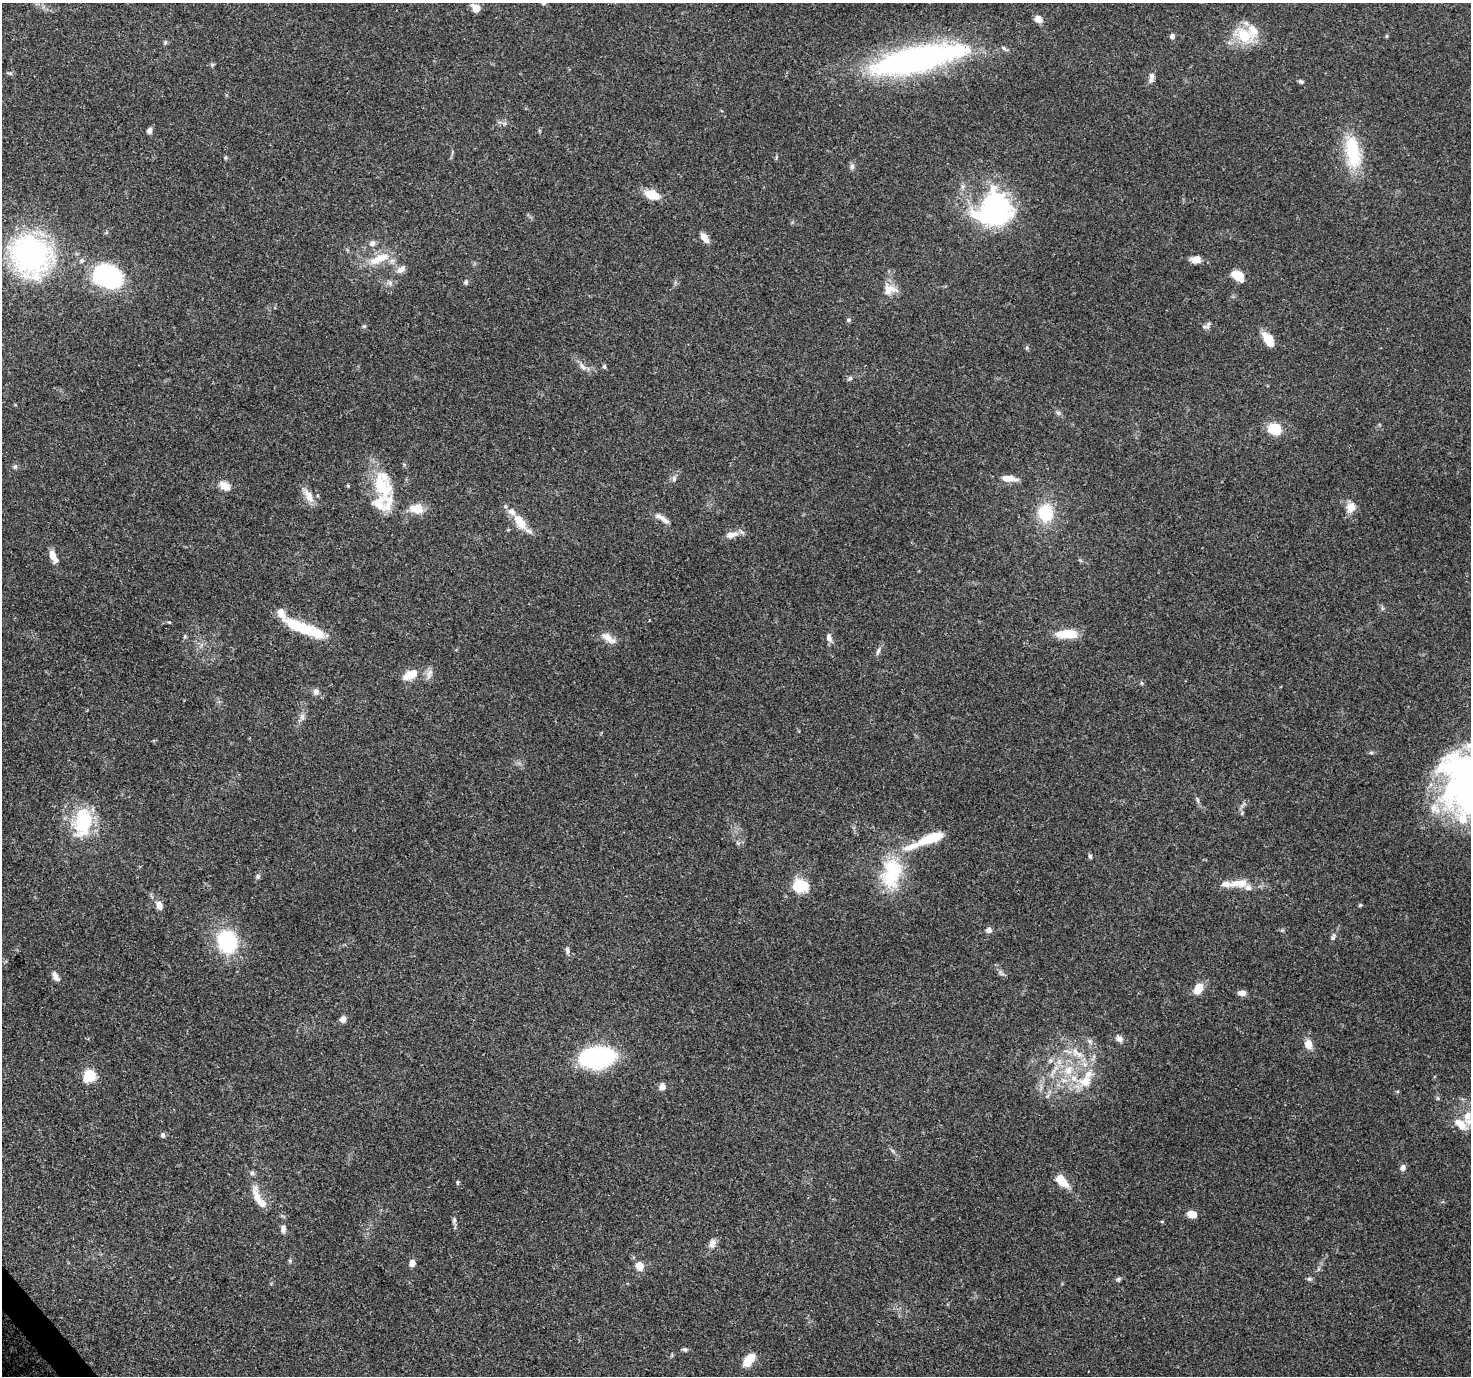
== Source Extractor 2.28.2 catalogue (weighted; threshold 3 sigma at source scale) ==
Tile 7 of 4 x 4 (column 3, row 2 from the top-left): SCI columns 3057-4525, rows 3004-4377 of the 6116 x 6065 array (HDU 1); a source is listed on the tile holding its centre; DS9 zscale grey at full resolution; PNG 1473 x 1378 px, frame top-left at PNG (2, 3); no overlay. Shown black and unused: <1% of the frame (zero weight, under 3 of 4 exposures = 9% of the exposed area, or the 3 px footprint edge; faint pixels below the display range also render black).
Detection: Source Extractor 2.28.2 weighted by HDU 2 'WHT'; one run over the whole footprint, this tile lists its part. Background 0.151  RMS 0.0043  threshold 0.0194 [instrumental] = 3 sigma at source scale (4.5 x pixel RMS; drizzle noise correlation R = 1.50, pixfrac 1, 0.0396/0.0396 arcsec/px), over >= 5 px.
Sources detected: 139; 7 inside a brighter object's white glare — not listed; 16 inside a brighter listed object's ellipse — not listed separately; the other 116 listed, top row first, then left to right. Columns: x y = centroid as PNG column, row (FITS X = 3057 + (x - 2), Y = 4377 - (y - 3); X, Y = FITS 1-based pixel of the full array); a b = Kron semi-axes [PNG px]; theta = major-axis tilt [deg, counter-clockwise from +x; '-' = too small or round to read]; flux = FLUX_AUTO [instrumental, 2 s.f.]
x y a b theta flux
543 3 6 5 - 0.87
476 8 10 7 -40 3.2
1038 19 11 9 -34 2.7
1244 35 27 20 -28 14
1172 36 6 6 - 1.3
165 42 6 5 - 0.64
1004 48 11 4 -35 1
915 59 93 29 13 130
212 65 5 5 - 0.68
10 73 7 5 -7 0.76
1151 77 16 6 80 2.2
1301 81 6 5 - 0.97
149 130 6 5 - 2
1352 148 42 20 -88 20
852 166 8 6 90 1.2
652 195 15 9 -19 8.5
994 210 43 39 51 70
106 233 6 4 19 0.51
705 238 12 7 -53 3.3
372 243 8 7 - 1.8
31 255 40 36 -50 96
379 259 35 12 24 10
1196 259 11 8 1 3.6
82 261 7 5 44 0.94
401 269 14 7 36 2.6
1237 275 13 8 -33 8.5
110 277 23 17 -64 55
466 282 6 5 - 0.88
390 283 8 7 - 1.5
891 288 21 8 -20 4.1
848 320 6 5 - 0.68
1208 324 12 6 56 1.4
364 326 6 5 - 0.69
1268 337 17 10 -35 5.4
1027 348 6 4 -48 0.63
604 366 6 5 - 0.74
583 367 15 5 -48 2
850 378 7 5 56 0.85
1058 413 6 6 - 0.91
1274 429 12 10 -11 12
15 466 7 6 - 0.87
1009 478 17 7 -5 4.8
674 479 7 5 71 1.1
225 486 15 9 -29 4.2
348 486 4 4 - 0.53
382 486 42 22 -67 23
309 496 20 9 -62 4.7
1351 507 11 9 70 4.6
416 509 17 11 -12 6.5
1045 513 15 13 86 20
664 519 18 7 -40 2.8
520 522 22 10 -57 7.3
731 535 17 8 8 3.6
53 556 13 7 -64 4.5
1382 608 7 4 -72 0.68
169 622 5 3 - 0.43
302 628 48 11 -19 23
1066 634 21 9 10 10
185 636 6 3 72 0.58
607 637 20 9 -36 4.2
829 638 11 7 -74 2
878 651 13 4 67 1.3
429 674 16 6 72 2.3
410 675 18 9 27 8
1142 683 6 4 -87 0.56
316 692 8 8 - 1.9
302 717 9 5 72 1.5
1371 753 5 5 - 0.66
1197 799 8 4 -64 0.9
1469 804 36 22 -38 39
1434 808 14 12 65 5.5
82 824 34 23 -83 26
932 838 32 10 19 13
1090 856 6 4 -80 0.99
891 873 42 25 81 28
258 876 7 6 - 0.94
1226 884 21 8 1 3.8
799 886 10 8 -5 25
1248 888 25 9 -20 4.3
159 905 10 7 -74 3
1360 905 6 3 44 0.5
988 930 6 6 - 1.8
1333 937 11 5 68 1.2
227 942 21 17 -72 35
567 951 11 4 -81 1.1
55 976 13 6 -62 2.3
1198 989 11 7 62 8.1
1242 993 9 6 -1 2.5
343 1019 7 6 - 2.3
1119 1039 10 7 -32 1.9
1308 1044 11 8 -77 4.3
1075 1052 18 6 -45 4
597 1057 30 16 6 74
1068 1070 16 12 64 7.8
89 1076 14 11 52 10
1085 1082 19 15 9 8.5
662 1086 7 6 - 2.8
1047 1096 6 5 - 0.87
1438 1098 5 5 - 0.67
1461 1124 24 12 -39 6.8
163 1135 6 5 - 1.1
1403 1168 7 6 - 1.7
1062 1181 15 8 -50 9.6
458 1182 6 4 84 0.6
258 1199 37 9 -72 6.3
1192 1214 9 6 -14 5.4
454 1220 9 5 75 1
283 1228 12 7 90 1.9
712 1243 12 8 68 2.5
290 1261 6 4 -72 0.56
412 1263 6 6 - 3
639 1266 9 8 - 5.1
1118 1279 8 5 27 0.89
1309 1279 7 5 -2 0.85
685 1349 6 5 - 0.86
749 1360 14 8 51 9.5
Isophote crosses this tile's border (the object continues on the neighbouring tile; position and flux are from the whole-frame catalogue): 2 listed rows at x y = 543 3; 1469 804